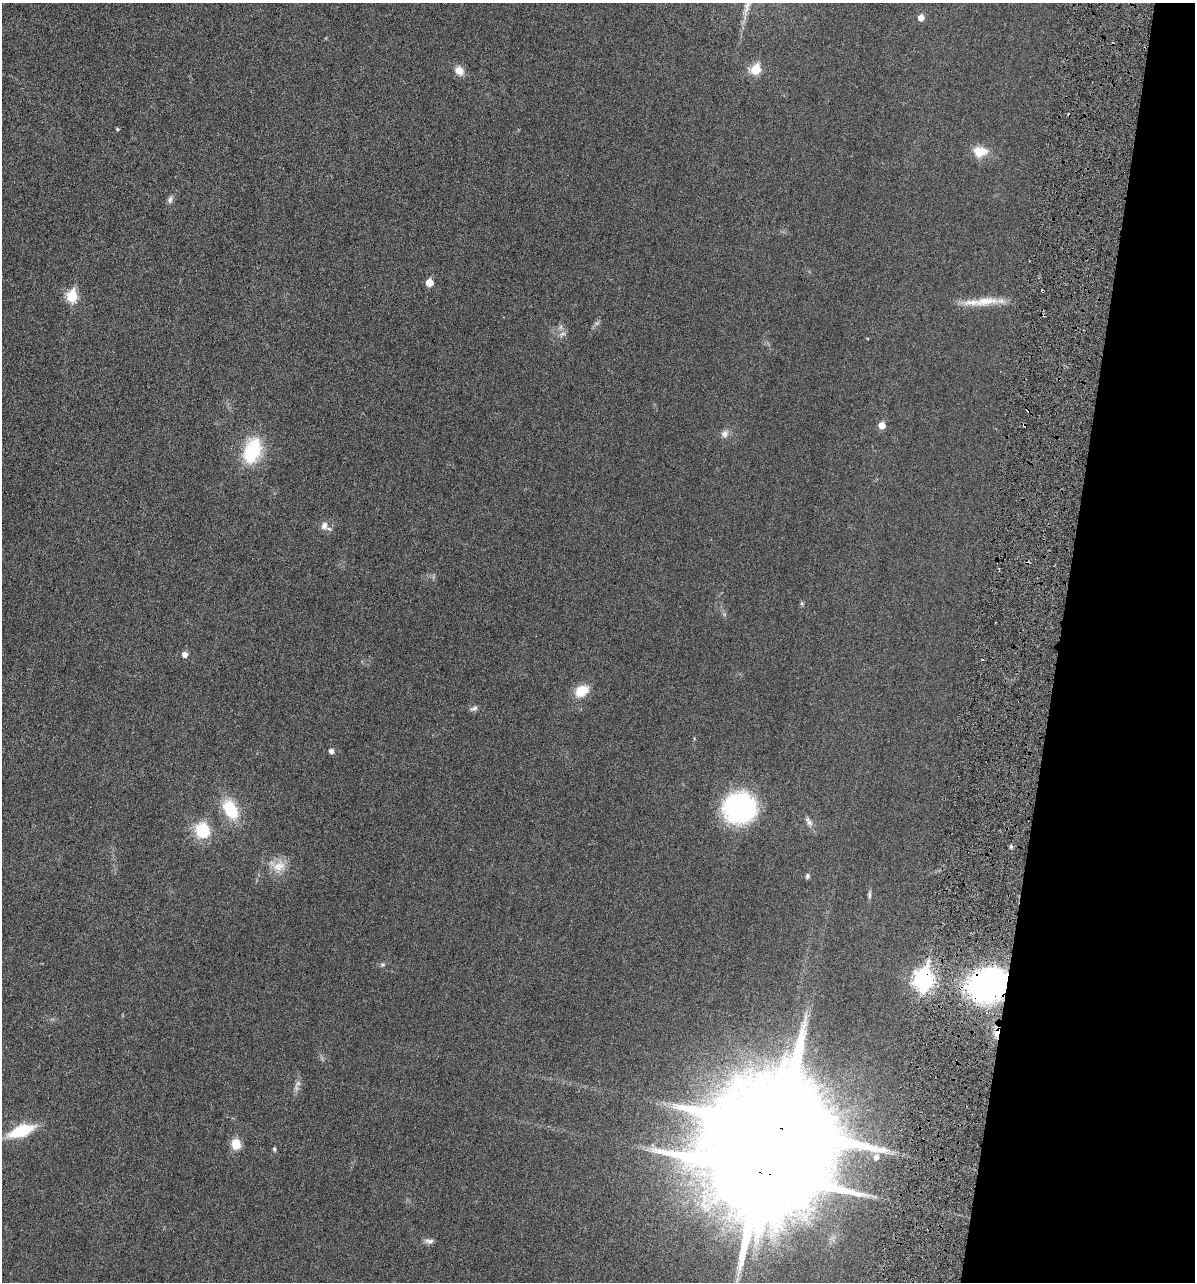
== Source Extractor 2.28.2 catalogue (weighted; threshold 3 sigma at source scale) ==
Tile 8 of 4 x 4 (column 4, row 2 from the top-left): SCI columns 3718-4910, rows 2607-3886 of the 5153 x 5187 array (HDU 1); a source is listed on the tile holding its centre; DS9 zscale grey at full resolution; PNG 1197 x 1284 px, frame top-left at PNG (2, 3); no overlay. Shown black and unused: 12% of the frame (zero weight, under 3 of 6 exposures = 1% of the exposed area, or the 3 px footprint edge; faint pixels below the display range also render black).
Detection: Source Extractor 2.28.2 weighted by HDU 2 'WHT'; one run over the whole footprint, this tile lists its part. Background 0.0305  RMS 0.0046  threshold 0.0186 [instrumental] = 3 sigma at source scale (4.09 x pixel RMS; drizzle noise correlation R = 1.36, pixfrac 0.8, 0.05/0.05 arcsec/px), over >= 5 px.
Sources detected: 47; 1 too faint to see at this stretch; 3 cosmic-ray / hot-pixel residue — not listed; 2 inside a brighter listed object's ellipse — not listed separately; the other 41 listed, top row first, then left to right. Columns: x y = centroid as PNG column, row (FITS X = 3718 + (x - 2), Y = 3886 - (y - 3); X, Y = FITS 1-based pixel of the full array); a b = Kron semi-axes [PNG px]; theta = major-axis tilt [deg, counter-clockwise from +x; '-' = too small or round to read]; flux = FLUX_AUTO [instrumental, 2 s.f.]
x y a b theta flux
921 17 6 5 - 3
756 69 6 6 - 17
459 71 12 10 -51 3.7
117 129 4 3 - 0.52
980 151 16 12 0 7.3
170 200 10 7 63 1.4
429 282 5 5 - 6.6
72 296 7 6 - 25
985 301 39 12 7 9.2
1044 315 3 3 - 0.59
562 334 10 6 18 1.4
1028 410 4 3 - 0.62
882 425 6 5 - 4.3
1024 425 5 3 - 0.44
725 434 12 10 50 2.2
252 451 29 18 71 23
324 525 11 8 83 2.2
802 603 6 5 - 0.61
185 654 5 5 - 2.5
582 691 17 12 31 7.7
474 708 10 6 22 1.2
331 751 5 5 - 1.6
740 807 26 25 - 75
230 809 22 14 -61 17
809 822 9 9 - 1.8
203 830 13 12 - 19
1011 846 5 4 - 0.88
278 866 27 15 -11 7.1
807 876 6 5 - 0.81
869 895 13 4 87 1.1
382 964 7 5 -1 0.76
923 979 10 7 77 190
988 985 28 23 27 110
298 1083 13 6 48 1.6
781 1128 30 24 -15 15000
21 1131 22 9 21 22
236 1145 9 8 - 7.8
274 1149 5 4 - 0.77
876 1157 6 5 - 1.8
760 1172 29 21 -19 13000
429 1241 13 6 -1 1.6
Overlapping masked pixels (flux is a lower limit): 7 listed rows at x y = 1044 315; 1028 410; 1024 425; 923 979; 988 985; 781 1128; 760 1172